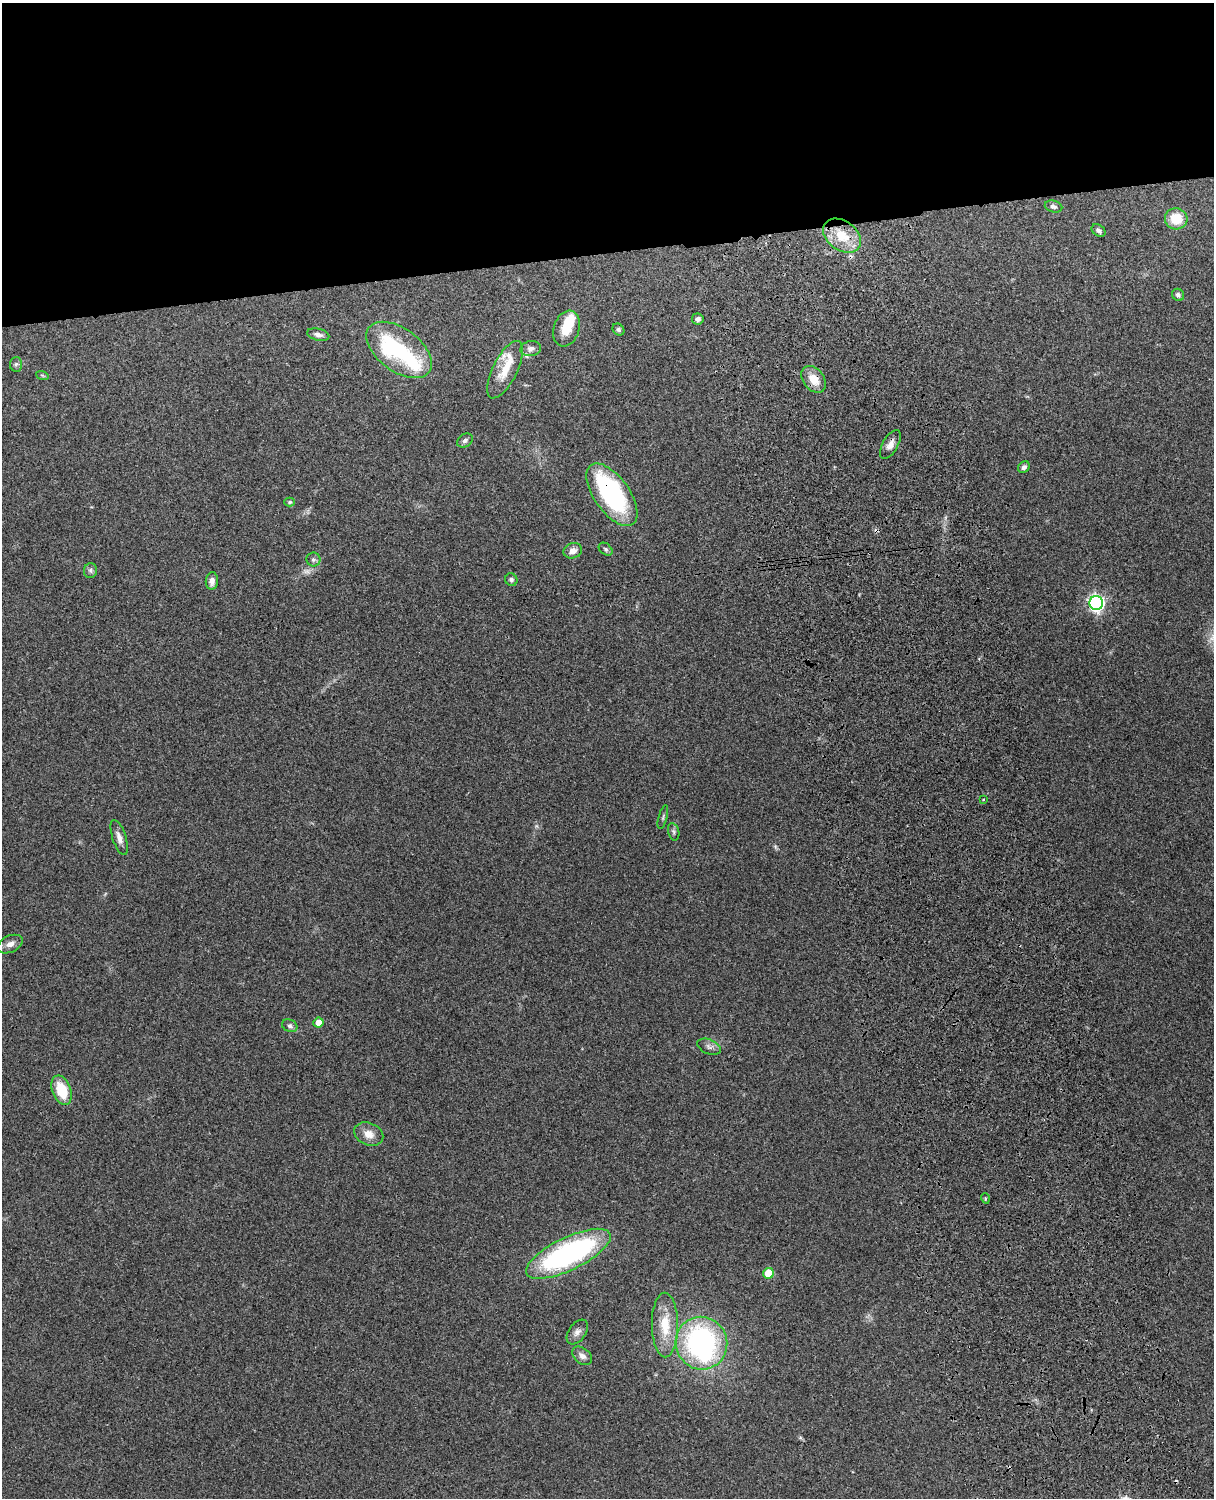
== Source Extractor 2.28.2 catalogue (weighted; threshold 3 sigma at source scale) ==
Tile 2 of 4 x 3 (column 2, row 1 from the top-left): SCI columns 1331-2542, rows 3155-4650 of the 5088 x 4928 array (HDU 1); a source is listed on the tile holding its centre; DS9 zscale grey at full resolution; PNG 1216 x 1500 px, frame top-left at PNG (2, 3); each listed source drawn as its Kron ellipse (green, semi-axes under 4 px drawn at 4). Shown black and unused: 17% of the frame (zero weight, under 3 of 4 exposures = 6% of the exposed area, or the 3 px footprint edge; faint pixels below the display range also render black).
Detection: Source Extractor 2.28.2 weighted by HDU 2 'WHT'; one run over the whole footprint, this tile lists its part. Background 0.258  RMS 0.009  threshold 0.0404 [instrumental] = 3 sigma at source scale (4.5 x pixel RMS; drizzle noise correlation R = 1.50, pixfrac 1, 0.05/0.05 arcsec/px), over >= 5 px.
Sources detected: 54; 1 too faint to see at this stretch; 5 inside a brighter object's white glare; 2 cosmic-ray / hot-pixel residue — neither listed nor drawn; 2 inside a brighter listed object's ellipse — not listed separately; the other 44 listed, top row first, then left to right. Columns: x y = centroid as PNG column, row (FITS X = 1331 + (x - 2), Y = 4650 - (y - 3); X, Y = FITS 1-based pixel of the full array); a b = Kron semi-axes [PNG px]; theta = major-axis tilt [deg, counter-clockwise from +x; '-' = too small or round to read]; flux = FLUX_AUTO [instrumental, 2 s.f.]
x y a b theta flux
1053 207 9 6 -14 2.9
1176 219 11 10 - 19
1099 230 7 5 -37 2.7
842 236 21 14 -36 24
1178 295 6 5 - 2.1
698 319 6 5 - 2.9
567 329 18 12 71 18
618 329 6 5 - 1.7
318 335 11 6 -13 3.4
531 349 10 7 11 3.5
399 350 37 21 -36 54
16 364 7 6 - 2
505 370 31 12 63 19
42 375 6 4 -19 1.1
814 379 15 10 -53 13
465 440 8 6 33 2.4
890 445 16 7 60 5.8
1024 467 6 5 - 2.7
612 495 36 17 -54 120
290 502 5 4 - 1.6
606 549 8 5 -41 1.8
573 551 9 7 21 5
313 560 7 7 - 2.6
90 570 7 6 - 2.3
511 580 6 6 - 2.1
212 581 9 6 85 4.5
1096 603 7 7 - 260
983 799 3 3 - 1.8
663 817 12 3 75 1.7
674 832 9 5 -75 2
119 838 18 6 -72 6
10 944 13 8 24 4.8
318 1022 5 5 - 11
290 1026 8 6 -26 2.6
709 1047 12 7 -24 3.7
62 1090 15 9 -69 27
369 1134 15 11 -23 8.8
985 1198 5 3 - 0.96
568 1254 46 16 26 190
769 1273 5 5 - 23
665 1325 32 13 -89 23
577 1332 14 8 55 4.9
701 1343 26 26 - 160
582 1356 11 7 -40 4.4
Overlapping masked pixels (flux is a lower limit): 3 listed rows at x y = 814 379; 890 445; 612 495